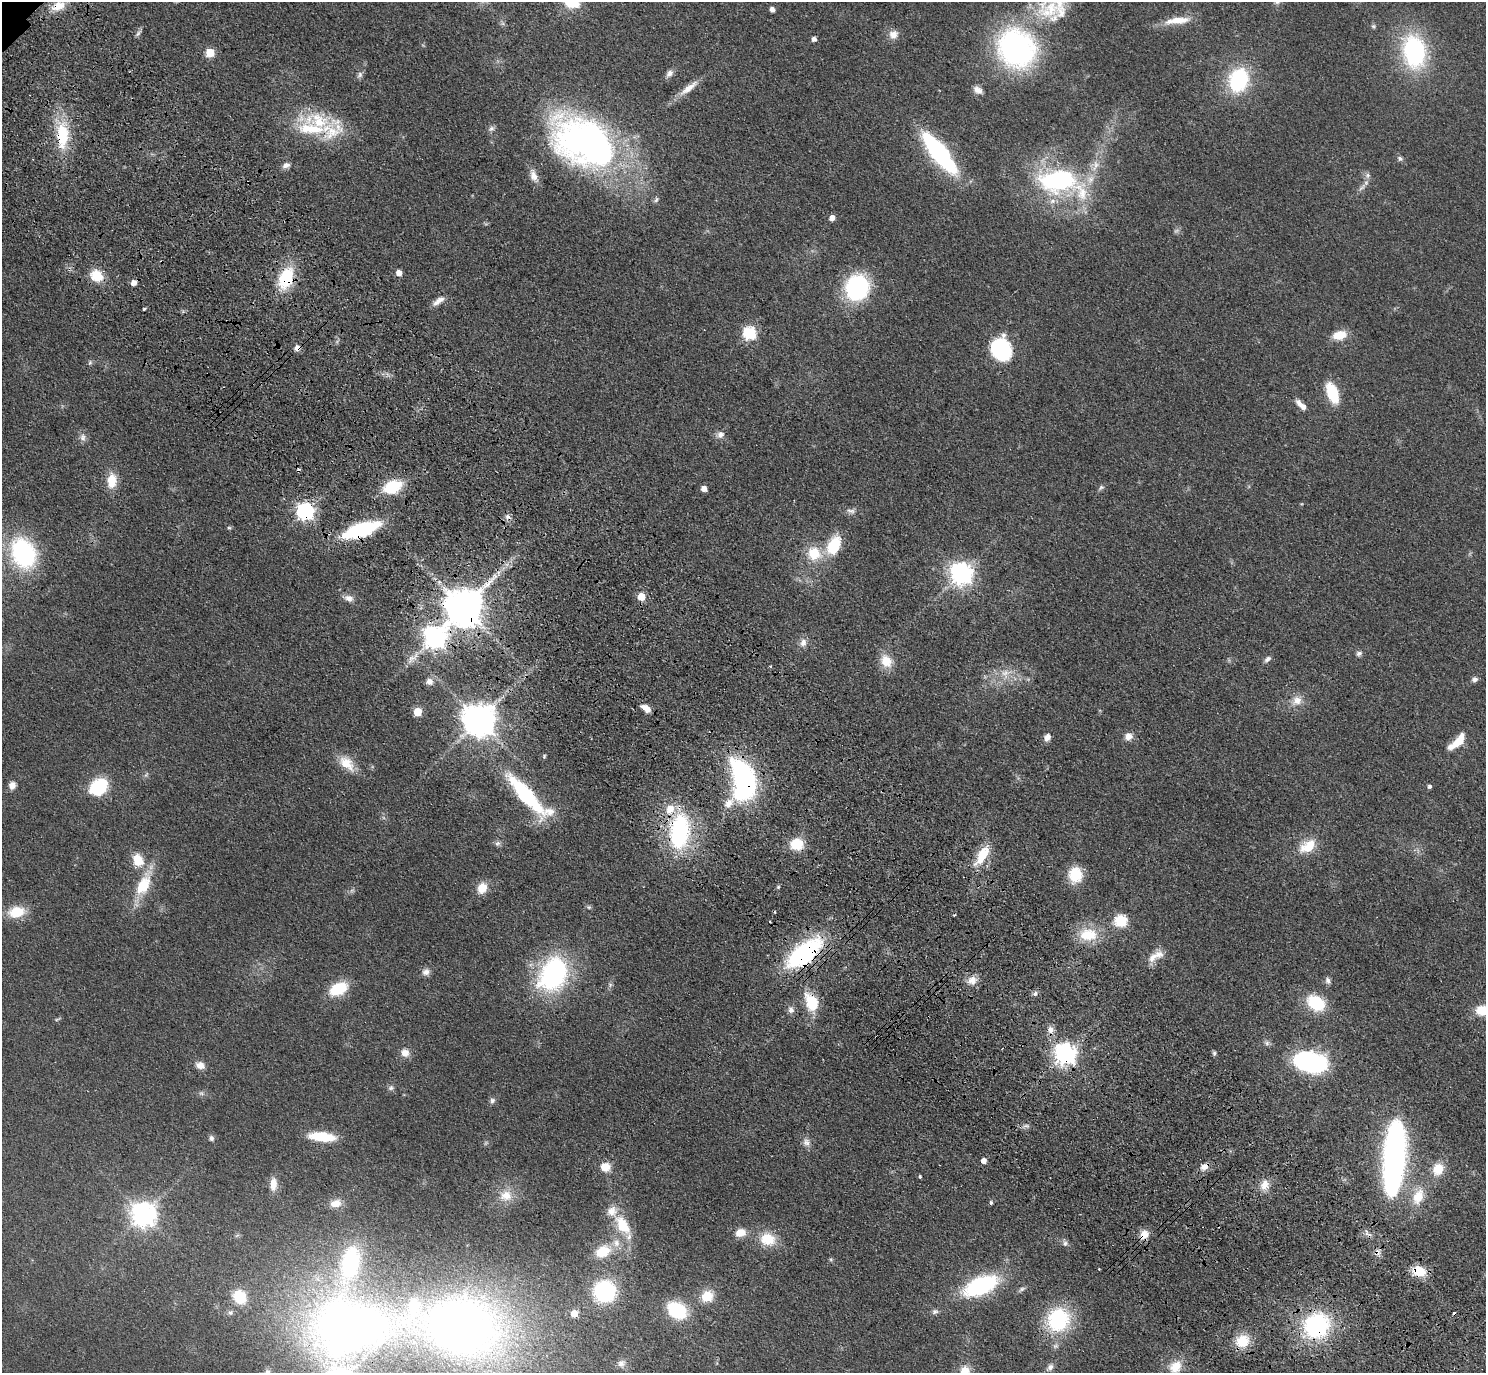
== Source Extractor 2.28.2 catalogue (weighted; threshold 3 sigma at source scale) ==
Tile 6 of 4 x 4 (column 2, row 2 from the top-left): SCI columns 1576-3059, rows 3129-4499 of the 6118 x 6118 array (HDU 1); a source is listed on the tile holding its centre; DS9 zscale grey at full resolution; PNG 1488 x 1375 px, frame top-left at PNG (2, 2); no overlay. Shown black and unused: <1% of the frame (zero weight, under 3 of 4 exposures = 6% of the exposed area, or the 3 px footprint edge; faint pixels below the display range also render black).
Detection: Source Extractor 2.28.2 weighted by HDU 2 'WHT'; one run over the whole footprint, this tile lists its part. Background 0.0402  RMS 0.006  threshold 0.0268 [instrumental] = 3 sigma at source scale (4.5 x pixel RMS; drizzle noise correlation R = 1.50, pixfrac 1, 0.05/0.05 arcsec/px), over >= 5 px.
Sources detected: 193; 2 too faint to see at this stretch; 2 inside a brighter object's white glare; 6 cosmic-ray / hot-pixel residue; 1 long thin detection or spike segment (spike, bleed or trail) — not listed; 12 inside a brighter listed object's ellipse — not listed separately; the other 170 listed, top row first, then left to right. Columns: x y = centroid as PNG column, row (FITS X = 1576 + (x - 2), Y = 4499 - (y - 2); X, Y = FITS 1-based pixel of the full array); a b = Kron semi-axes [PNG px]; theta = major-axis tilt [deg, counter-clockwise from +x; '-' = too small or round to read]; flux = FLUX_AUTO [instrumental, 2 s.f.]
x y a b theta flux
58 6 18 11 19 9.4
772 9 4 4 - 3.5
1050 9 39 25 44 31
1177 20 34 9 7 12
1374 26 7 6 - 1.2
138 34 9 5 53 1.6
893 34 12 11 - 5.2
814 39 4 4 - 2.8
1017 48 35 30 -54 170
1414 51 31 21 -80 87
210 52 5 5 - 22
669 73 11 7 45 2.7
360 75 9 7 69 2
1238 80 19 15 73 65
689 88 30 8 37 8
978 90 12 8 -37 3.8
319 121 42 21 -24 36
491 129 8 7 - 2
62 135 38 17 -89 29
587 143 69 42 -28 300
939 153 35 11 -52 130
1400 158 8 6 -40 1.6
286 165 11 7 12 2.8
1095 165 19 10 66 8.6
534 175 19 9 -69 5.6
1368 175 7 7 - 2.2
1059 181 52 26 -11 100
1362 187 14 5 45 3
656 200 8 5 70 1.4
832 218 5 5 - 4.7
399 273 5 5 - 5.6
96 276 13 11 -34 15
286 278 22 13 70 34
857 287 21 19 80 81
438 301 17 7 37 4.3
144 309 4 3 - 1
749 333 6 6 - 81
1340 335 17 10 12 10
1001 349 20 17 -62 68
90 363 7 5 69 1.2
1332 393 15 8 -70 37
1299 403 12 7 -54 3.7
720 434 11 9 20 3.4
83 437 12 7 -74 3
112 481 16 10 86 12
392 487 15 10 23 33
1101 487 9 6 45 1.5
704 488 5 5 - 4.7
305 511 7 7 - 210
851 511 13 7 -7 2.8
508 517 9 7 -36 2.5
229 528 6 4 -1 0.88
361 530 33 11 19 65
834 545 26 16 64 20
23 553 30 23 -67 82
814 553 16 14 -39 17
961 573 8 7 - 500
495 576 7 4 -71 1.4
641 597 5 5 - 16
348 598 14 8 -15 3.8
463 607 11 10 - 2300
435 638 9 9 - 370
803 643 12 9 69 3.9
1359 653 8 6 16 1.9
1267 659 9 6 36 2.1
886 661 18 14 -52 10
1005 673 17 14 31 9.9
1475 679 8 6 19 2
429 681 9 9 - 3.8
1297 701 15 13 33 7.1
646 708 10 6 -32 6
417 712 5 5 - 19
479 720 9 9 - 1400
1128 736 9 9 - 4.8
1047 737 8 7 - 4
1459 741 17 8 52 11
544 756 5 4 - 0.77
347 763 23 13 -43 12
146 775 7 4 55 1.1
744 778 31 17 -66 130
12 785 8 7 - 4.3
99 786 23 16 40 28
1430 786 4 4 - 1.7
526 795 45 11 -46 84
729 803 24 9 52 8.2
679 832 35 19 83 84
498 843 8 6 30 1.9
797 844 11 10 - 19
1307 846 25 14 31 14
982 855 29 11 59 16
138 860 16 11 -61 12
1075 875 16 14 87 18
143 885 35 16 64 23
778 887 5 5 - 0.8
482 888 12 10 62 9.2
589 907 7 5 -20 0.98
16 912 17 11 9 17
1121 921 6 6 - 69
1088 934 26 17 0 19
804 953 35 16 39 99
1152 958 25 10 47 6.8
426 972 10 9 - 3.2
553 974 28 21 62 120
972 980 13 11 33 6
1328 981 9 6 -68 2.2
610 985 6 6 - 1.2
338 989 16 10 26 26
1035 993 8 5 63 1.6
811 1002 21 13 -66 21
1316 1003 17 13 -35 31
791 1010 11 8 -68 2.9
1483 1010 16 11 -4 14
57 1019 6 4 19 0.85
1051 1030 10 8 -73 3.8
1267 1043 7 6 - 1.7
405 1053 10 9 - 5.1
1214 1053 6 4 -90 1.2
1065 1054 8 7 - 420
1310 1062 28 17 -13 110
200 1065 11 8 -18 4.6
391 1088 8 7 - 1.7
201 1093 8 6 -1 1.7
492 1101 8 7 - 1.9
1026 1126 11 5 -10 2
322 1137 25 8 -6 25
211 1138 7 6 - 1.9
806 1142 13 10 -66 3.6
1394 1158 57 15 86 270
984 1161 5 5 - 4.4
605 1167 11 10 - 7.9
1204 1167 12 8 30 4.4
1438 1169 13 11 61 12
920 1177 3 3 - 1.5
273 1184 14 8 87 6.6
1264 1185 14 11 69 6.6
506 1196 18 15 -3 11
1418 1197 24 14 67 14
991 1202 5 4 - 1.2
335 1203 13 9 12 6
143 1214 8 8 - 590
622 1225 26 14 -58 21
740 1233 12 9 16 7.8
1368 1233 14 6 -41 2.8
1144 1235 12 10 62 6.5
768 1239 18 15 -12 16
1065 1243 11 6 -79 1.9
603 1251 17 12 26 16
1377 1252 10 8 78 3
350 1263 48 23 77 60
1099 1269 3 3 - 0.42
1419 1271 14 9 -11 16
980 1286 26 13 25 89
1021 1289 11 5 34 1.6
604 1291 15 14 - 79
707 1296 13 12 - 13
239 1297 13 11 -56 23
677 1310 15 11 -36 51
935 1312 9 6 20 1.9
230 1313 7 6 - 1.6
574 1313 5 5 - 12
1058 1320 21 19 70 61
460 1326 106 56 -10 530
1316 1326 24 22 43 84
356 1327 86 52 16 430
1242 1341 15 14 - 16
621 1363 11 10 - 3.7
1050 1367 10 7 50 2.9
1175 1367 19 15 48 12
267 1371 8 8 - 2.2
965 1371 12 12 - 7.9
Overlapping masked pixels (flux is a lower limit): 20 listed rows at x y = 58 6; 62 135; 286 278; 305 511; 361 530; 463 607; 435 638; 744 778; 679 832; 797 844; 804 953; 811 1002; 1065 1054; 1204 1167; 1144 1235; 1377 1252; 1419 1271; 1058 1320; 1316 1326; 356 1327
Isophote crosses this tile's border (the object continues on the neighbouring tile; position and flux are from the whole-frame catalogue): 4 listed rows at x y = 1050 9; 1483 1010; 267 1371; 965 1371